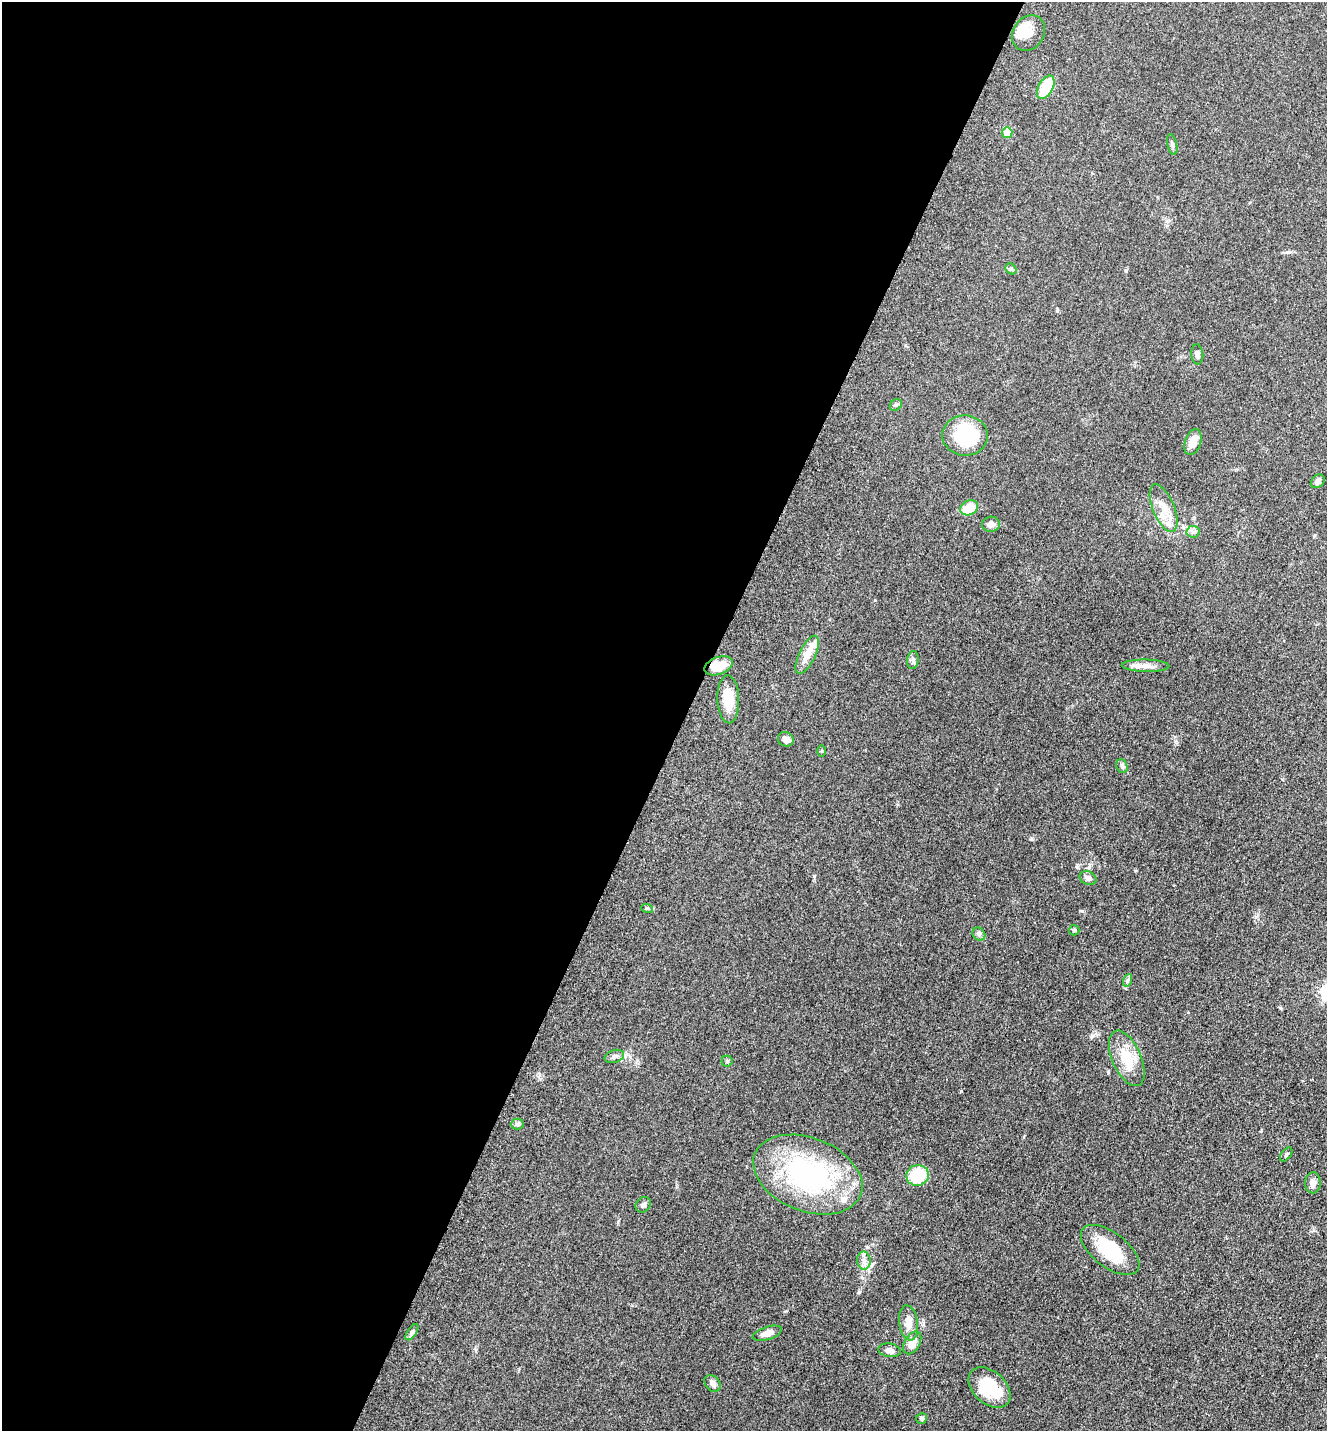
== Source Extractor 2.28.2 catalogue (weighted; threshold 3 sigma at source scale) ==
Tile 5 of 4 x 4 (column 1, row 2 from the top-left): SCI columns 298-1622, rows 2900-4328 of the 5805 x 5774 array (HDU 1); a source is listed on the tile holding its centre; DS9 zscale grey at full resolution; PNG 1329 x 1433 px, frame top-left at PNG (2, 2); each listed source drawn as its Kron ellipse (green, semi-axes under 4 px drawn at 4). Shown black and unused: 52% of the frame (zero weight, under 3 of 5 exposures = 4% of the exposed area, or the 3 px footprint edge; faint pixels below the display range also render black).
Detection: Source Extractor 2.28.2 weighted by HDU 2 'WHT'; one run over the whole footprint, this tile lists its part. Background 0.0682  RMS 0.0061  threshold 0.0275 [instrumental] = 3 sigma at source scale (4.5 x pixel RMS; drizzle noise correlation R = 1.50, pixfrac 1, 0.05/0.05 arcsec/px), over >= 5 px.
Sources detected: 50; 4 inside a brighter listed object's ellipse — not listed separately; the other 46 listed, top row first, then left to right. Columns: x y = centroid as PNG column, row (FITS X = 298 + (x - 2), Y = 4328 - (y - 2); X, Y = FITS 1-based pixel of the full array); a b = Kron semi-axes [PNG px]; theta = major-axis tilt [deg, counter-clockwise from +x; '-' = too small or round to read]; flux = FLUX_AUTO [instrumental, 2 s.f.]
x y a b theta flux
1028 33 19 15 54 7.9
1046 87 13 7 60 21
1007 133 5 5 - 9.2
1172 145 10 5 -78 1.3
1011 269 6 5 - 0.99
1197 354 10 6 -84 2.4
896 405 6 5 - 1.1
965 435 23 20 -4 42
1193 442 13 8 72 6.4
1318 481 8 6 44 2.1
969 508 9 7 27 13
1164 508 25 11 -67 9.4
991 524 9 7 4 2.9
1193 532 6 6 - 1.5
807 655 21 8 64 6.1
913 660 9 5 83 1.4
718 666 14 8 20 11
1146 666 24 6 -1 4.6
728 699 24 11 -88 13
786 739 8 7 - 3.4
822 751 6 4 89 0.61
1122 766 7 5 -67 1.2
1088 878 9 6 -26 2.4
647 908 6 4 -18 0.73
1074 930 5 5 - 0.93
979 934 7 6 - 1.2
1128 980 6 4 71 1
614 1056 10 6 19 2.2
1127 1058 30 14 -66 16
727 1061 5 5 - 0.95
517 1124 6 5 - 1.3
1286 1154 8 4 52 1
808 1175 57 36 -21 100
917 1175 11 10 - 23
1313 1183 10 8 -88 3
643 1205 8 7 - 1.7
1110 1250 34 17 -37 26
864 1260 9 6 -89 2.7
909 1323 18 9 -82 5.7
412 1332 9 4 55 1.4
767 1333 15 6 18 4.5
912 1343 12 7 60 6.6
890 1350 11 6 -10 2.6
712 1383 9 7 -48 2.5
989 1388 24 16 -43 25
922 1418 6 5 - 1.1
Unlisted compact peaks at least as high as the median listed source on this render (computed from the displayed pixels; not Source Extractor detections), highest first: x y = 1082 911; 859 1292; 814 876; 1031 839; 1057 311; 1092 1036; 1126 271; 875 600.